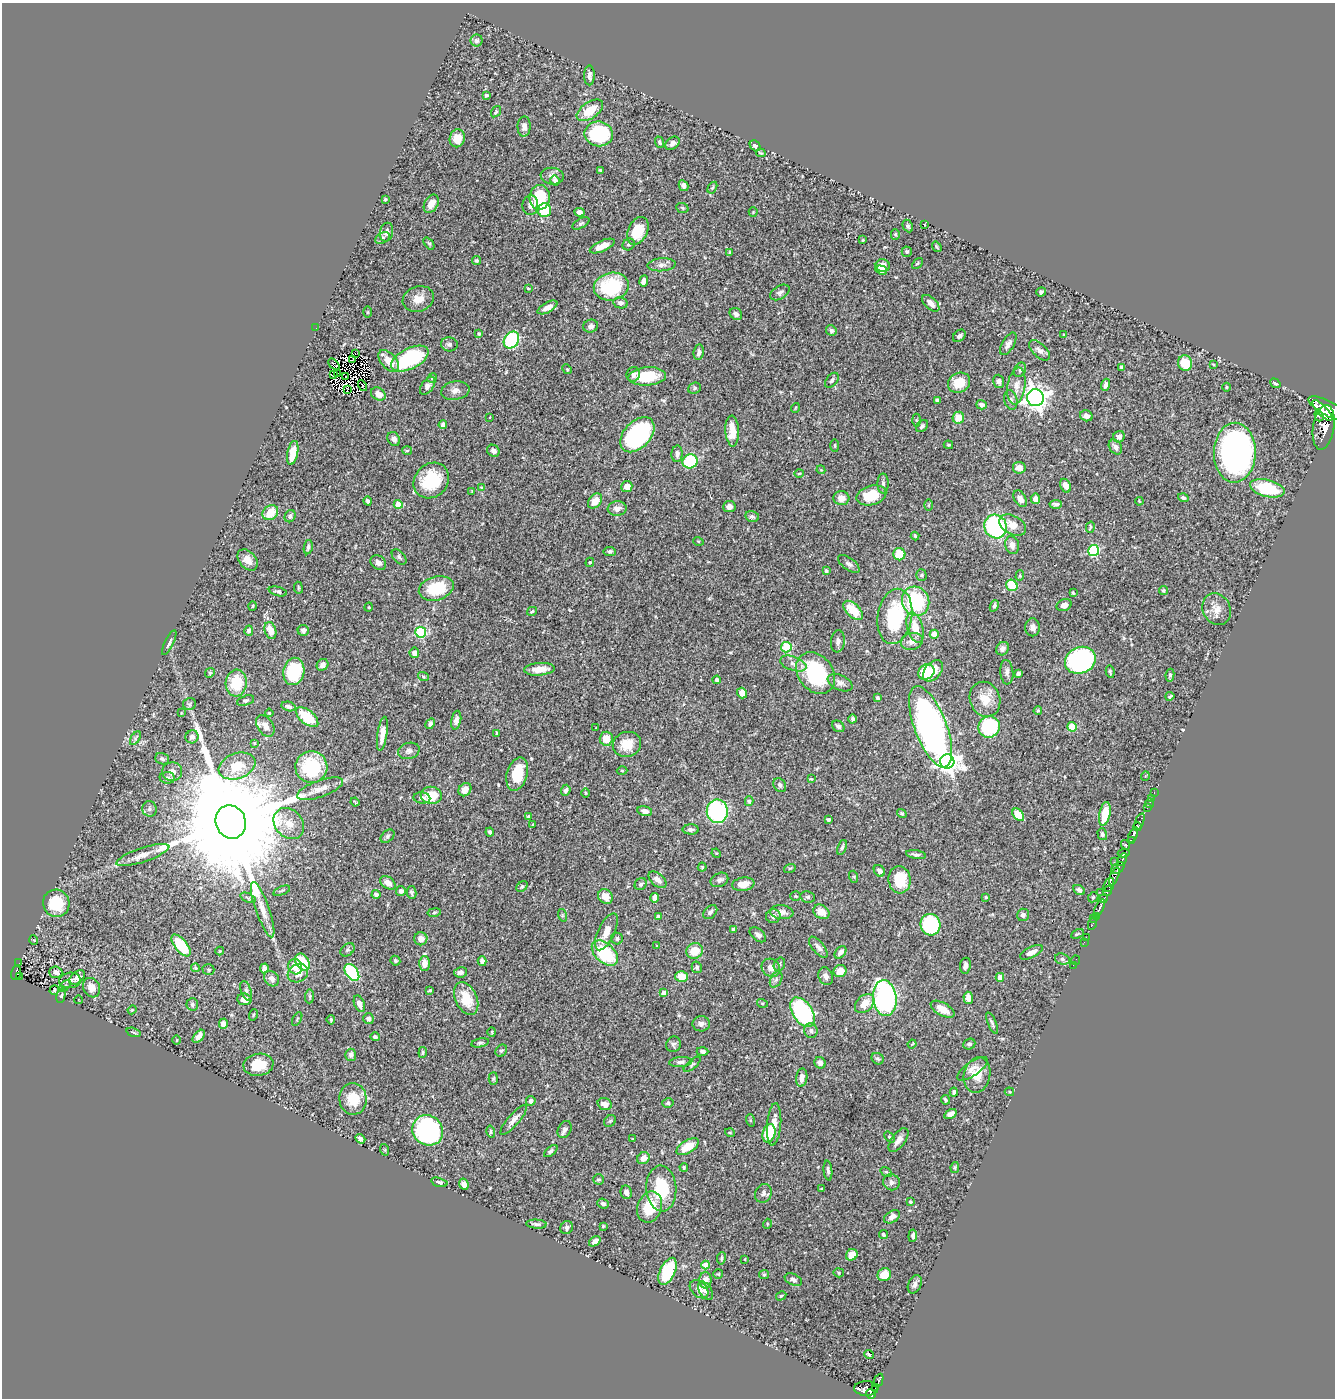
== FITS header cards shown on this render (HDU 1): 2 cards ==
NAXIS1  =                 1333
NAXIS2  =                 1396

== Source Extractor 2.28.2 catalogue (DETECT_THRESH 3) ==
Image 1333 x 1396 px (HDU 1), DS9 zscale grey, 1 PNG px = 1 image px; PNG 1337 x 1400 px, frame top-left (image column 1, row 1396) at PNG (2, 3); each listed source drawn as its Kron ellipse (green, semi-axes under 4 px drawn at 4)
Background 0.544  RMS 0.019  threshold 0.0562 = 3 sigma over >= 5 px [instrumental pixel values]
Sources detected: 515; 10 with non-positive FLUX_AUTO (blend fragments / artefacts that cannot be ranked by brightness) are neither listed nor drawn; of the other 505, the 500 brightest by FLUX_AUTO listed and drawn (5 fainter detections omitted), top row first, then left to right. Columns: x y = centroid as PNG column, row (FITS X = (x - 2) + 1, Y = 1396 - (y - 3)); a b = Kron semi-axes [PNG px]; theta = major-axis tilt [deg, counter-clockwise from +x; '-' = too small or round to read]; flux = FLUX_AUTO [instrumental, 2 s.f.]
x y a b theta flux
477 41 6 6 - 2.6
589 75 10 5 -90 5
486 95 4 3 - 1.9
590 110 15 8 34 27
496 112 6 3 53 1.6
524 127 10 6 88 6.8
599 134 14 12 -9 130
457 138 9 7 76 14
660 142 6 4 -67 2.4
672 143 8 5 38 6.6
755 146 6 4 -48 2.9
761 153 5 3 - 1.4
600 170 4 3 - 1.6
552 176 12 8 -7 7.5
555 180 5 4 - 2.9
683 186 5 4 - 4.6
712 188 6 4 58 2
540 197 12 10 89 46
385 199 3 3 - 2
431 204 10 6 61 13
530 205 10 8 86 5.9
682 208 6 5 - 1.8
544 210 7 6 - 47
580 212 5 4 - 5.7
753 212 4 4 - 1.2
581 223 9 4 29 2.7
925 225 3 2 - 0.8
908 226 6 4 -63 2.5
638 231 15 9 65 30
386 232 9 6 77 6.1
895 234 5 4 - 1.7
382 238 8 5 29 3.4
863 240 3 2 - 1.3
429 243 7 4 -51 2.1
629 244 6 5 - 2.5
602 246 13 5 24 15
937 247 5 3 - 1.5
907 252 5 5 - 2.3
730 253 4 3 - 2.5
476 261 4 4 - 1.9
917 263 6 4 47 1.9
662 265 14 6 5 6.6
883 265 7 6 - 11
881 270 6 4 -18 7.2
644 281 6 4 81 5.4
611 287 18 13 11 85
528 288 4 2 - 1.1
780 292 10 6 32 4.4
1041 292 5 4 - 2.7
418 299 16 12 19 14
621 303 7 5 -12 3.2
931 303 10 5 -43 7.7
547 307 11 5 29 8
367 312 6 4 89 1.3
736 314 7 5 -40 4
591 326 7 6 - 4.6
316 328 2 2 - 3.1
831 331 5 5 - 2.6
479 334 4 3 - 1.5
1064 335 3 3 - 1.4
959 336 7 5 44 3.2
511 340 9 7 55 100
449 344 8 7 - 3.7
1008 344 12 6 60 5.7
1039 350 13 6 -43 5.7
699 352 8 5 83 4.4
355 353 2 2 - 1.1
353 359 3 2 - 1.7
410 359 20 10 27 100
389 361 13 7 -48 17
1185 363 8 7 - 32
334 364 7 2 -44 2.7
1213 364 3 3 - 1.1
1121 367 4 3 - 2.1
567 369 5 4 - 1.5
1020 370 7 5 62 3.4
338 374 3 2 - 0.77
633 374 7 6 - 4.5
334 375 3 2 - 0.71
647 376 19 9 4 45
346 377 4 2 - 1.4
432 378 5 4 - 1.6
832 380 8 5 50 3.3
999 381 6 5 - 4.8
959 383 11 9 28 26
1275 383 5 3 - 2.4
1106 385 6 4 71 5.2
363 386 5 2 - 2
428 386 10 6 54 6.1
1016 386 19 9 82 12
1226 387 4 3 - 1.2
694 388 6 5 - 2.3
347 389 4 2 - 0.74
455 391 14 9 10 8.2
378 394 8 6 -33 12
1035 398 8 8 - 990
937 400 4 4 - 3.5
1011 400 10 6 -77 5
981 405 5 4 - 4.4
795 408 5 3 - 1.1
1329 409 22 7 -27 2200
1322 411 13 5 -47 1500
1319 415 6 4 -72 220
1086 416 6 5 - 5
490 417 3 2 - 0.66
958 418 6 5 - 20
916 420 6 4 -87 1.8
443 425 4 4 - 4.1
922 426 7 5 46 3.3
1324 427 22 10 81 2000
732 431 15 7 -87 20
637 435 20 13 47 200
1119 437 6 5 - 5.2
394 439 7 6 - 5.3
948 445 5 3 - 1.5
835 446 6 3 -90 1.2
1115 447 8 6 -56 6.4
407 451 5 3 - 1.3
493 451 6 5 - 5
293 453 12 5 79 23
1235 453 30 21 89 450
677 454 8 5 87 5.1
690 461 7 7 - 82
1019 468 6 6 - 7.7
821 470 4 3 - 1
799 473 4 3 - 1.1
431 480 19 16 46 62
883 483 10 5 -90 3.8
627 486 5 5 - 14
1066 486 7 5 -63 9.5
481 487 4 2 - 0.73
1267 488 17 8 -14 61
472 491 4 4 - 1
871 495 15 9 15 34
841 498 8 7 - 11
1183 498 5 4 - 2.9
1020 499 9 5 -59 8
1035 499 5 4 - 9.9
368 501 4 4 - 2.5
595 501 8 6 49 16
1139 501 4 3 - 1
398 504 4 4 - 30
1056 504 6 4 3 3
928 505 6 3 89 1.1
729 506 6 5 - 5.1
617 508 9 7 8 7.7
270 513 8 7 - 26
290 516 6 5 - 3.1
752 517 7 5 -14 3.1
1013 525 14 9 -29 15
996 526 12 11 - 160
1090 527 5 3 - 1.8
915 536 4 4 - 1.5
698 541 5 3 - 1.1
1012 545 9 7 -74 7.9
308 547 7 3 78 2.9
610 551 6 4 -5 2.7
1094 551 5 5 - 120
899 554 6 6 - 23
399 557 9 5 -46 3.1
248 560 12 8 -49 11
590 562 5 4 - 1.6
378 563 8 6 -39 5.6
849 564 13 6 -37 4.4
826 571 4 3 - 2.7
921 575 5 5 - 2
1020 576 5 4 - 1.7
1012 585 6 5 - 39
298 588 6 3 -82 1.3
436 588 18 12 16 52
1163 590 4 4 - 1.8
278 591 9 4 -15 2.2
1073 593 3 3 - 1.3
916 601 15 13 -65 93
1064 605 8 5 20 6.7
252 606 4 3 - 1.2
994 606 6 4 67 2.6
369 607 5 3 - 0.98
1217 609 16 13 -62 14
853 610 12 6 -44 33
532 611 5 3 - 1.5
895 616 28 17 81 110
1033 627 9 7 90 6
915 628 15 8 -74 21
270 630 9 5 -73 17
303 630 5 5 - 4.1
249 631 5 4 - 3.3
421 632 5 5 - 110
934 634 4 4 - 10
838 641 11 7 84 5.9
912 641 11 8 15 8.7
169 643 13 4 64 3.9
786 647 5 5 - 63
1003 649 7 6 - 5.3
414 653 5 5 - 8
1080 660 16 13 22 280
793 664 14 7 -19 7.4
322 665 6 5 - 5.9
539 669 15 6 4 16
294 671 14 10 78 77
933 671 12 8 50 16
926 672 8 7 - 46
1007 672 12 6 -84 5.3
1110 672 6 3 -79 1.8
210 673 5 4 - 1.8
816 673 22 17 -52 110
1018 673 4 3 - 2.4
1170 675 6 4 81 2.1
423 676 5 3 - 1.6
717 680 4 4 - 5
236 683 13 10 86 43
840 683 13 7 -25 6.5
742 693 5 5 - 10
1170 696 4 3 - 1.9
877 698 3 3 - 1.9
985 699 18 15 -70 23
245 701 9 5 17 2.7
189 704 6 6 - 2.4
288 706 7 4 -14 4.4
1038 711 4 3 - 1.5
181 713 3 2 - 0.91
269 713 4 3 - 1.2
307 717 13 7 -39 47
853 719 4 4 - 2.6
456 720 9 5 79 5
430 724 6 4 60 3.3
265 726 12 7 -55 8.9
838 726 7 5 -40 3.8
931 727 43 16 -69 640
989 727 11 10 - 85
1072 727 5 4 - 43
596 728 3 2 - 0.93
497 733 3 3 - 1.6
382 734 17 5 82 12
192 737 7 6 - 4.6
135 738 7 4 58 2
606 739 7 6 - 16
254 743 3 2 - 1
627 744 14 12 20 24
409 751 11 8 15 5.3
162 759 7 5 -19 3.4
947 762 7 7 - 660
237 766 19 12 20 30
311 767 16 16 - 82
622 770 5 3 - 1.4
172 772 10 9 - 7.8
517 774 17 10 74 38
1145 776 5 3 - 0.97
167 778 8 5 -5 3.7
811 779 4 3 - 1.2
780 785 7 6 - 3.7
320 789 24 8 20 14
465 790 7 6 - 7
566 790 5 4 - 3.9
1154 792 3 2 - 14
585 793 5 3 - 0.97
431 795 10 8 -7 25
422 798 8 5 -7 4.8
1151 798 2 2 - 8.3
749 801 5 4 - 1.9
355 802 4 2 - 1.1
1149 803 5 2 - 14
1147 808 2 2 - 7.8
149 809 8 7 - 3.6
645 811 7 5 -13 6
717 811 12 10 -88 160
902 813 5 4 - 2
1105 814 12 5 78 31
1018 815 7 5 -49 26
529 817 4 4 - 4.4
828 819 4 3 - 2.1
231 822 17 15 -68 71000
1139 822 9 4 69 200
289 823 17 13 -47 17
533 825 3 2 - 1.1
1137 827 4 4 - 480
691 829 8 5 -1 4
490 832 4 3 - 3.2
1102 834 6 4 -73 3.1
1133 835 8 4 66 470
387 836 8 5 41 2.6
1131 841 4 3 - 120
1125 845 5 4 - 120
842 847 8 4 69 3.1
716 853 5 4 - 1.4
1124 853 6 3 8 87
143 855 28 7 18 15
916 855 10 4 -9 3.7
1122 859 7 3 65 200
1114 862 2 2 - 17
702 867 4 4 - 1.4
790 868 6 3 18 1.5
1118 868 7 5 34 210
879 871 6 5 - 4.8
1114 876 9 4 68 240
854 877 6 4 -72 1.4
657 880 10 6 -40 8
719 880 9 6 25 5.2
900 880 13 11 -83 36
388 883 8 5 -38 8
641 884 6 5 - 3.3
743 884 11 6 9 16
1109 885 7 5 70 500
522 886 6 4 39 2.5
1079 890 6 5 - 4.6
282 891 9 2 21 1.5
401 891 5 5 - 3.5
1107 891 5 3 - 150
412 892 6 4 -81 2.3
1100 892 2 2 - 26
376 895 4 4 - 4
605 896 8 7 - 14
796 896 5 4 - 1.5
808 897 7 5 -12 2.6
986 897 3 3 - 1.4
1093 897 6 4 44 1.7
248 898 8 4 -22 2.2
655 898 5 4 - 8
1103 899 4 3 - 160
56 903 13 13 - 44
1100 908 9 3 67 460
263 910 29 6 -70 16
434 912 7 3 9 1.8
710 912 8 5 46 3.9
782 912 12 7 -5 7.2
821 912 8 6 -34 17
562 915 6 4 -72 1.2
1023 915 6 6 - 3.5
659 916 4 4 - 5.5
773 916 7 7 - 5.4
1096 916 3 2 - 28
1094 918 3 3 - 22
1093 924 6 3 65 23
930 925 11 10 - 100
733 929 4 3 - 3.4
606 932 20 8 65 15
1077 934 7 3 27 1.6
758 935 10 5 -40 4.1
1086 937 2 2 - 5.1
421 939 6 6 - 9.3
617 939 6 6 - 3
34 940 5 3 - 0.92
1084 942 2 2 - 5.7
181 945 13 6 -51 55
657 946 4 4 - 0.95
818 947 13 6 -50 6.1
348 950 8 5 41 2.4
220 951 4 4 - 1.2
695 951 8 7 - 22
840 952 7 5 51 6.9
1032 952 12 5 26 7.7
605 953 15 9 -43 79
1062 959 7 5 -19 2.7
1075 960 5 2 - 5.1
395 961 5 4 - 2.2
482 961 5 4 - 6.1
302 962 9 6 -57 48
19 963 2 2 - 3.1
424 963 7 5 89 11
779 964 7 5 66 2.8
1073 965 2 2 - 5.7
965 966 8 5 83 5.5
295 967 8 6 -66 16
697 967 6 5 - 2.6
195 968 4 3 - 1.6
771 968 10 8 -39 7.8
264 969 5 4 - 7.6
208 970 6 5 - 1.9
840 971 7 6 - 15
56 972 6 5 - 4.3
352 972 9 6 -53 120
461 972 7 5 9 4.1
16 973 7 5 73 86
298 973 10 8 28 12
826 976 9 7 -67 5.5
19 977 3 2 - 9
77 977 9 5 41 5.8
681 977 6 5 - 22
1000 977 4 4 - 9
272 979 8 6 -52 6.7
776 979 8 5 63 3.3
70 980 11 8 3 6.7
65 986 7 4 46 2.6
91 988 10 8 -62 12
54 990 5 3 - 2.3
430 990 4 2 - 1.3
246 991 10 5 -71 3.9
664 993 4 4 - 5.6
61 996 7 4 75 2.3
310 996 7 4 86 2.2
466 998 17 10 -66 29
885 998 18 11 -84 300
968 998 6 4 -86 11
244 999 7 6 - 13
79 1000 4 2 - 0.71
762 1003 5 3 - 1.5
865 1003 11 8 43 17
192 1004 6 6 - 3
359 1004 9 5 -69 6.5
943 1009 13 6 -29 16
132 1010 4 4 - 1
803 1012 16 10 -55 170
253 1015 5 3 - 1.2
297 1019 7 3 59 1.3
368 1019 5 5 - 5.4
331 1020 4 3 - 1.6
992 1023 11 3 -67 3.2
223 1024 5 4 - 7.4
701 1024 9 7 -2 5.1
811 1030 7 7 - 4.2
133 1032 7 4 -18 2.1
492 1032 4 4 - 1.3
199 1036 8 4 48 6.8
375 1037 5 4 - 3
177 1040 5 3 - 1.2
480 1043 9 4 12 2.5
674 1044 8 7 - 3.3
912 1044 4 3 - 1.1
969 1044 6 5 - 2.8
501 1051 6 5 - 2.4
703 1051 6 4 -1 3.1
423 1052 5 3 - 1.6
351 1055 6 5 - 4
878 1059 6 5 - 2.4
681 1062 11 5 5 4.8
820 1063 6 5 - 5.4
692 1064 10 4 41 2.2
258 1065 15 11 8 28
972 1069 18 7 35 8.5
977 1075 18 13 77 26
493 1078 6 4 87 1.7
802 1078 9 5 82 7.7
954 1092 4 3 - 2.8
1009 1092 5 4 - 1.5
353 1099 16 13 -84 30
945 1100 5 3 - 2.1
531 1101 5 4 - 5.5
668 1103 6 5 - 2.5
605 1104 7 6 - 8.1
950 1114 6 4 31 7.3
513 1120 19 5 50 8.3
750 1120 6 4 -72 1.6
610 1121 6 5 - 2.3
774 1124 21 7 85 15
565 1129 9 6 59 5.1
428 1130 16 14 -43 260
491 1132 6 4 -75 1.9
730 1133 5 3 - 1.1
769 1133 9 6 75 50
890 1137 6 4 -49 2.2
360 1139 5 4 - 4.8
632 1139 4 2 - 0.74
898 1140 14 7 53 7.8
688 1147 12 6 32 24
385 1150 6 3 -72 1.2
551 1151 8 4 40 3.5
643 1158 6 5 - 9.6
684 1167 4 3 - 1.5
955 1167 5 4 - 1.5
828 1171 10 4 -84 3.4
886 1172 6 4 -33 1.4
598 1179 5 5 - 2.2
439 1182 8 4 -15 2.7
892 1182 8 8 - 4.9
464 1184 6 4 -64 6
661 1189 23 15 -87 55
821 1189 3 2 - 1.1
626 1192 7 5 -79 6.2
763 1193 9 8 - 5
910 1202 4 3 - 2
603 1204 6 5 - 3.5
650 1207 16 12 69 37
892 1217 8 5 33 6.5
536 1224 10 4 -3 3.3
767 1224 5 3 - 1
603 1226 4 4 - 1.4
567 1228 7 6 - 4.1
883 1234 5 3 - 2.1
913 1236 6 4 83 3.3
595 1241 6 4 37 5.8
852 1255 6 5 - 17
721 1258 6 4 81 1.7
745 1259 4 2 - 0.81
706 1265 4 4 - 17
667 1271 14 7 66 75
839 1273 5 4 - 1.6
718 1274 5 5 - 1.6
764 1274 5 4 - 1.6
884 1275 7 6 - 20
705 1280 8 6 90 8.5
793 1280 9 5 -24 3.8
915 1284 9 6 66 5.1
699 1289 10 7 -43 8.4
705 1291 10 6 -58 6.4
781 1296 5 4 - 1.7
869 1354 5 3 - 2.3
879 1380 7 3 67 87
876 1388 4 2 - 20
866 1389 12 7 -2 350
871 1394 5 4 - 170
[5 fainter detections neither listed nor drawn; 10 non-positive-flux detections neither listed nor drawn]